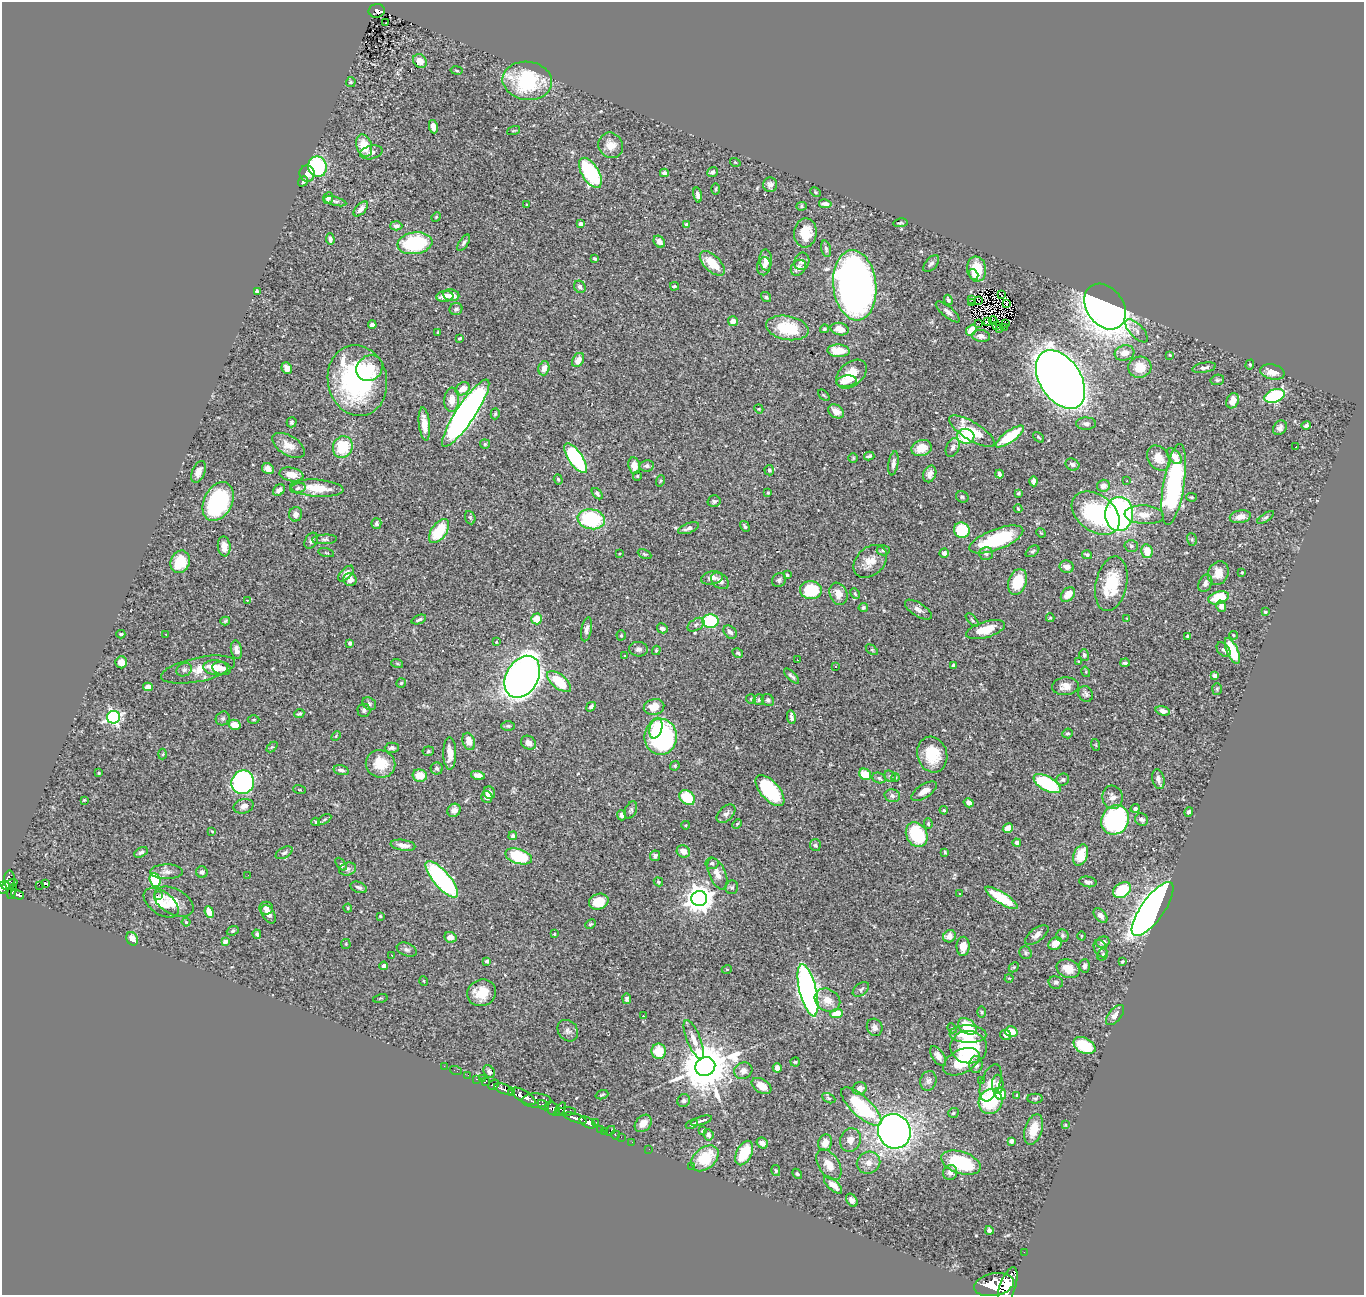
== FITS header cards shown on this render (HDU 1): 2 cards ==
NAXIS1  =                 1362
NAXIS2  =                 1293

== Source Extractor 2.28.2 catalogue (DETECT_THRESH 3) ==
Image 1362 x 1293 px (HDU 1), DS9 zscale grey, 1 PNG px = 1 image px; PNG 1366 x 1297 px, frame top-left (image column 1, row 1293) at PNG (2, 2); each listed source drawn as its Kron ellipse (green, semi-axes under 4 px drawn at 4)
Background 0.535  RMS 0.023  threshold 0.0694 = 3 sigma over >= 5 px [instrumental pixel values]
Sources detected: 514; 1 with non-positive FLUX_AUTO (blend fragments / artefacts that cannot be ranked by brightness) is neither listed nor drawn; of the other 513, the 500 brightest by FLUX_AUTO listed and drawn (13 fainter detections omitted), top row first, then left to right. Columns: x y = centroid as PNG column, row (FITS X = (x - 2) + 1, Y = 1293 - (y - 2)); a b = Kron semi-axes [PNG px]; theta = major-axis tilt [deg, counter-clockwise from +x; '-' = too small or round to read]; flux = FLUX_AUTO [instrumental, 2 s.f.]
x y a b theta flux
377 11 8 7 - 100
386 22 3 2 - 2.2
420 61 7 6 - 11
457 70 6 3 -10 1.9
527 81 25 19 -6 140
351 82 5 5 - 1.8
433 127 7 4 -80 9.6
513 131 7 3 19 1.8
611 145 13 12 - 18
364 146 11 7 -73 31
371 152 11 6 14 7.6
735 162 5 3 - 1.3
317 167 10 9 - 140
712 172 5 4 - 4.4
590 173 17 8 -58 160
664 173 4 4 - 4.8
307 174 8 7 - 12
303 181 5 4 - 4
770 185 7 7 - 6.2
716 189 6 4 89 1.8
815 192 6 4 -28 1.9
698 195 7 4 -76 5.1
328 198 6 5 - 5
335 201 11 4 -14 3.9
825 204 6 4 -10 5.5
527 205 3 2 - 1.3
801 206 5 4 - 2.1
361 209 9 5 47 10
436 217 5 4 - 1.5
900 223 7 3 7 2.1
581 224 4 4 - 10
686 225 4 4 - 3.4
396 226 6 4 -1 5.5
805 233 14 11 83 34
330 239 5 4 - 6.2
659 242 6 5 - 6.9
415 243 17 11 8 120
464 243 9 4 55 3.9
826 249 8 5 -76 3.4
595 259 3 3 - 2.4
766 260 10 6 -86 11
802 261 9 7 69 6.4
712 263 15 8 -44 37
931 263 10 5 48 4.8
764 266 9 6 80 7.1
798 268 9 7 50 8.9
977 269 12 9 -83 43
973 274 6 4 -55 9
855 285 35 21 -84 1200
674 286 4 3 - 1.7
580 287 6 5 - 4.6
257 292 4 3 - 2.6
451 295 8 6 -8 14
1001 295 3 2 - 1.2
445 296 8 5 6 16
766 297 5 4 - 3
971 299 3 2 - 3.6
948 300 5 4 - 3.3
979 301 2 2 - 1.3
971 303 3 2 - 3
1007 304 3 2 - 1.2
1105 307 25 18 -54 1500
456 309 6 6 - 4.3
948 312 15 5 -40 7.1
733 321 5 5 - 10
987 321 4 2 - 1.5
993 321 4 3 - 1.8
978 323 3 2 - 4.3
1005 323 3 2 - 2
372 325 4 3 - 4.6
996 325 3 2 - 2.4
1004 327 2 2 - 1.3
787 328 21 12 -10 63
824 329 4 4 - 2.9
840 329 9 6 -13 16
999 329 4 2 - 2.7
971 330 6 4 50 26
1137 331 15 6 -46 8.2
438 332 3 3 - 2
981 336 9 6 -7 7.9
460 338 4 3 - 1.8
838 351 11 6 -3 28
1124 353 10 7 15 16
1170 355 4 3 - 1.6
578 360 7 5 58 13
1250 365 5 4 - 1.9
1140 367 11 10 - 30
287 368 6 5 - 8.5
369 368 14 12 43 23
544 368 7 5 74 12
1204 368 12 5 10 6.2
1272 372 12 7 -13 13
851 374 17 11 41 34
1060 379 32 20 -57 2400
1217 380 7 5 13 2.7
357 381 35 29 -78 270
846 381 10 5 7 7.7
463 389 8 6 34 16
824 395 7 2 -45 1.6
1274 396 10 6 21 170
452 400 12 7 85 15
1233 401 8 6 60 15
759 409 4 3 - 1.3
836 411 8 6 -34 11
466 413 40 9 56 930
495 414 6 4 74 2.3
292 422 5 5 - 2.4
424 424 16 5 -84 20
1086 424 10 6 -1 5.7
1306 425 5 3 - 2.9
1280 428 8 6 52 5.4
972 431 26 9 -31 49
966 436 9 7 -2 75
1010 436 17 5 35 61
1038 437 6 3 -40 1.6
485 444 5 5 - 2.1
289 445 18 9 -31 17
1296 446 3 2 - 24
343 447 11 9 67 56
953 447 10 6 66 6.6
922 448 10 7 16 25
869 456 5 3 - 2.9
1174 456 9 5 -47 12
576 458 17 7 -55 180
853 458 5 4 - 2
1159 458 14 10 -53 22
893 463 12 5 81 6
1072 464 7 6 - 4.3
634 466 8 6 -81 15
647 466 7 5 9 4.6
268 469 6 5 - 8.3
769 470 5 5 - 2.9
198 472 11 6 68 10
291 474 12 6 -11 15
930 474 9 6 66 8.1
999 474 4 3 - 4.8
637 476 4 4 - 1.8
558 479 5 4 - 2.4
660 481 6 3 72 1.7
1034 481 5 4 - 4.2
1127 481 3 2 - 1.5
1174 484 41 10 81 280
1103 486 6 6 - 9.3
298 488 8 5 13 3.8
317 488 27 8 -4 35
279 490 6 5 - 7.9
768 493 3 3 - 1.9
1018 493 3 3 - 2
597 494 7 4 -46 3.1
962 497 6 5 - 2.9
1191 497 5 4 - 1.7
714 501 6 6 - 3.1
218 502 20 14 63 170
1018 509 4 3 - 1.4
1096 513 27 18 -37 160
296 514 7 6 - 8.1
1119 514 17 14 86 440
1144 515 19 9 -4 18
1240 517 10 6 11 13
1266 517 10 3 35 2.9
470 518 7 5 -68 2.4
591 519 14 10 -10 120
376 523 5 5 - 4
745 526 6 3 -60 2.5
688 528 11 5 21 7.2
962 530 8 7 - 72
439 531 14 7 54 61
1041 533 5 4 - 1.6
325 539 12 5 3 4.6
996 539 28 10 21 110
1192 539 6 5 - 2.3
311 541 8 6 61 4.1
224 546 10 6 -84 14
1131 546 7 5 2 3.8
883 550 6 5 - 4.1
1032 551 7 4 36 2.7
1147 551 7 5 -78 20
326 553 8 3 -13 1.6
944 553 5 4 - 5.2
620 554 3 2 - 1.3
644 554 7 4 -25 2
986 554 7 6 - 4.6
1087 555 5 4 - 3.1
870 561 19 13 43 23
180 562 11 9 67 42
1067 567 7 6 - 10
1242 572 3 3 - 1.5
1218 573 12 10 62 18
346 574 9 5 46 7.5
787 575 4 3 - 3.4
712 578 11 6 11 10
350 580 6 6 - 9.6
779 580 7 6 - 4.6
720 581 10 7 -37 8.1
1017 582 13 9 70 48
1205 583 9 6 66 5.8
1111 584 28 15 78 70
811 590 11 9 -3 72
855 593 6 4 -64 2
838 594 11 8 -69 16
1068 595 8 6 46 16
1219 598 10 6 16 57
247 600 3 2 - 2.1
1221 606 5 4 - 8.3
863 608 4 4 - 2.6
918 610 15 6 -32 8.4
1265 612 4 3 - 1.8
1050 618 4 3 - 2
1127 618 3 3 - 1.3
537 619 5 5 - 22
419 620 7 3 21 3.4
972 620 8 4 -46 2.4
225 621 5 3 - 2.2
710 621 8 7 - 90
696 625 9 5 33 4.7
662 628 5 5 - 5.8
587 629 12 5 79 6.4
985 630 20 8 16 30
730 632 7 5 -45 6.8
121 634 4 3 - 2.9
166 634 3 2 - 1.2
621 635 5 4 - 2
1233 635 4 3 - 1.5
1187 636 3 3 - 2.4
496 642 3 3 - 1.2
350 643 4 3 - 4
638 649 9 7 -7 6.1
236 650 9 5 -79 8.1
656 650 5 4 - 1.8
872 650 7 4 -36 2
1224 650 8 5 -49 4.2
1232 651 14 5 -66 60
738 653 6 4 -31 3.4
625 655 3 2 - 2.3
1084 655 6 5 - 3.4
797 660 3 2 - 1.3
1078 661 3 3 - 1.3
121 662 6 6 - 12
397 663 6 4 -19 2
1125 663 5 3 - 2.8
954 665 4 3 - 3.3
836 666 3 3 - 3.7
215 668 12 7 -6 18
222 668 9 6 -12 11
184 670 8 6 27 4.2
198 670 37 12 12 30
1086 672 5 3 - 1.6
1215 675 4 4 - 8.5
792 676 10 3 -45 3.7
522 677 22 16 60 1500
559 682 14 7 -38 55
401 683 5 4 - 2.3
1065 686 13 9 4 12
148 687 5 4 - 11
1217 689 6 5 - 2.4
1086 694 8 7 - 4.7
751 699 5 5 - 1.8
759 700 6 5 - 2.7
768 700 6 5 - 3.2
369 704 7 6 - 3.5
591 707 5 4 - 4.5
654 707 10 8 14 20
364 710 7 6 - 4.2
1163 711 7 4 -16 8.7
299 714 5 4 - 2.5
113 717 6 6 - 380
791 717 7 3 -82 4.8
223 718 7 6 - 3.4
253 720 6 3 1 1.6
235 725 6 5 - 20
508 726 7 5 0 3
656 728 10 6 74 27
1067 733 5 5 - 2.6
336 736 5 3 - 1.8
661 737 18 16 -89 280
469 741 9 6 -72 17
528 743 8 6 -35 8.3
1096 745 6 3 -71 1.6
272 747 6 4 42 2
392 748 7 5 2 4.6
428 751 5 4 - 2.4
450 753 16 6 -89 17
163 754 5 3 - 1.7
932 755 18 15 -73 50
381 764 15 13 -18 40
675 766 5 4 - 1.8
437 768 6 6 - 4
341 770 8 4 -15 5.5
99 773 3 3 - 1.3
865 774 6 5 - 32
420 775 7 6 - 26
478 775 7 4 -15 9.8
890 776 6 5 - 2.7
896 777 4 4 - 2.1
879 778 7 5 -19 2.9
1158 779 10 6 -76 6.3
1063 780 6 5 - 4.7
243 782 12 11 - 310
1047 784 15 7 -29 130
300 790 6 3 -19 1.6
770 791 19 9 -49 120
924 791 14 6 33 13
489 793 6 5 - 6.3
892 796 8 6 -14 5.3
487 797 6 5 - 10
1112 797 11 10 - 9.6
687 798 9 6 -38 48
84 800 4 3 - 1.3
969 803 5 4 - 6.8
244 806 10 7 16 8.1
1135 808 4 4 - 4.3
454 810 7 6 - 9.7
631 810 9 5 66 3.3
944 810 4 3 - 1.7
1189 812 5 4 - 3.5
726 814 11 7 43 6.7
621 815 5 4 - 6.6
325 819 7 4 31 1.9
1141 819 7 6 - 4.6
1115 820 15 13 54 230
316 822 4 3 - 2.5
737 824 5 3 - 1.6
928 824 5 4 - 2
686 825 4 3 - 1.2
1008 828 5 4 - 23
212 831 3 3 - 1.5
917 835 13 10 -60 120
513 836 4 4 - 3.3
1017 843 4 3 - 5.1
403 845 12 5 -8 11
815 845 6 5 - 3.6
683 851 7 6 - 12
141 852 7 4 28 4.1
945 852 3 2 - 1.5
284 853 9 5 28 4
1081 855 11 7 68 37
519 856 14 7 -16 88
655 856 5 5 - 4.7
712 863 6 5 - 3.6
341 864 7 4 -51 6.3
348 869 8 6 18 4.4
167 872 16 7 1 9.2
202 872 6 5 - 4.3
717 874 17 8 -67 14
248 875 3 2 - 1.3
442 879 23 8 -49 310
10 880 9 5 -89 250
155 880 7 5 -69 71
658 882 5 4 - 2
1088 882 9 5 -11 4.6
10 884 8 3 23 390
45 884 3 3 - 15
39 885 2 2 - 2000
359 887 9 5 -21 4.4
732 887 7 6 - 3.6
4 888 7 5 55 380
1122 890 10 7 34 63
12 891 8 3 76 190
960 893 3 2 - 1.8
18 895 7 4 -20 190
158 895 2 2 - 81
699 898 8 7 - 1900
1001 898 19 5 -32 66
174 902 21 12 -28 28
599 902 10 8 17 35
161 903 20 11 -35 32
266 908 7 6 - 6
348 908 4 4 - 1.6
1153 909 32 11 55 1800
209 912 6 4 -68 24
269 914 10 6 -60 9.8
380 916 3 3 - 1.7
1101 916 8 5 -47 8
186 922 4 4 - 1.8
591 924 6 4 26 2.2
233 931 6 4 20 2.4
257 934 4 3 - 2.8
554 934 3 2 - 1.3
1037 935 14 6 37 8.8
1062 935 6 6 - 3.4
949 936 6 6 - 11
1081 936 4 3 - 1.3
450 937 6 5 - 11
132 939 7 5 -61 11
225 942 4 3 - 12
1103 942 7 5 19 6.6
1055 943 7 6 - 15
346 944 5 4 - 1.6
963 946 10 6 88 18
1100 948 9 6 -66 5.3
407 950 10 6 -21 4.9
1026 953 6 6 - 3.1
392 955 3 2 - 4.5
1102 955 6 5 - 2.6
487 961 4 3 - 5.2
1122 961 3 3 - 1.9
384 966 4 4 - 7.1
1084 966 7 5 87 4.8
1014 967 6 4 45 2
727 969 5 3 - 1.4
1068 969 12 9 -24 23
1009 978 4 3 - 1.2
424 981 5 3 - 1.2
1056 982 7 6 - 3.9
861 989 9 6 37 3.7
808 990 27 8 -76 860
482 993 15 13 24 31
380 998 7 3 13 1.6
627 999 5 4 - 3.9
827 1000 13 11 -31 19
982 1012 6 4 -89 1.9
837 1014 6 4 4 27
1115 1015 12 6 50 8.6
643 1016 3 3 - 1.9
967 1026 10 7 -36 60
875 1027 9 7 -64 5.8
952 1028 5 4 - 2
568 1031 11 9 -52 7.1
1011 1032 6 5 - 20
968 1034 18 8 -2 31
1006 1035 5 5 - 6
694 1040 20 7 -67 15
1084 1046 12 7 -28 68
969 1047 18 16 -8 98
659 1051 8 7 - 38
938 1056 11 6 -56 8.7
795 1062 5 4 - 1.7
961 1062 19 11 28 54
976 1064 8 6 85 7
444 1066 2 2 - 4.2
705 1067 10 9 - 8500
777 1068 5 4 - 7.1
456 1071 6 2 -18 10
489 1071 7 5 -58 5.2
743 1071 9 8 - 9.4
468 1075 2 2 - 8.7
482 1078 3 2 - 16
477 1079 3 2 - 20
981 1080 2 2 - 19
485 1081 4 3 - 120
928 1081 10 8 75 6.4
991 1083 19 9 70 18
998 1084 10 5 88 7.3
494 1085 6 4 39 220
761 1086 11 6 -33 19
504 1089 10 5 -21 1300
860 1089 7 6 - 9.5
512 1093 4 3 - 350
1000 1094 6 5 - 26
602 1095 6 3 19 1.8
1017 1095 3 2 - 1.4
524 1096 13 5 -32 2400
829 1098 7 4 -27 2.9
1035 1099 8 5 0 2.6
537 1100 15 7 0 1000
684 1101 7 6 - 3.6
991 1101 13 11 60 98
543 1105 6 3 -36 360
861 1107 26 10 -43 130
553 1109 8 5 -44 440
560 1109 8 4 55 370
566 1112 10 4 4 460
953 1113 5 5 - 2.6
575 1118 12 4 -19 1200
701 1121 11 3 17 6.8
587 1122 9 5 -28 1500
596 1122 2 2 - 6
643 1123 10 7 48 14
692 1124 6 3 23 5.1
1065 1125 4 3 - 1.2
600 1129 2 2 - 10
1034 1129 16 8 73 28
605 1131 2 2 - 9.7
610 1131 6 2 45 26
703 1131 4 3 - 1.9
894 1131 17 16 - 1200
615 1135 5 3 - 24
708 1135 5 5 - 5.9
621 1137 2 2 - 8.7
850 1140 12 10 67 13
1011 1141 4 4 - 4.8
632 1142 2 2 - 7.8
762 1143 6 5 - 8.9
825 1143 8 6 72 12
649 1149 2 2 - 7.3
744 1153 13 7 62 57
705 1158 15 10 41 58
868 1163 12 10 29 14
961 1163 20 11 -18 110
829 1165 17 10 -56 20
691 1166 2 2 - 12
776 1171 5 4 - 2.1
950 1172 8 7 - 8.6
797 1174 5 4 - 2.6
833 1185 11 5 -42 13
852 1200 7 5 -55 8.3
989 1230 4 3 - 3.4
1024 1252 2 2 - 7
994 1285 20 11 11 5200
1008 1286 20 8 71 4400
At the frame edge (FLAGS 8, measured only in part): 2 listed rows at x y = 4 888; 1008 1286
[13 fainter detections neither listed nor drawn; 1 non-positive-flux detection neither listed nor drawn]